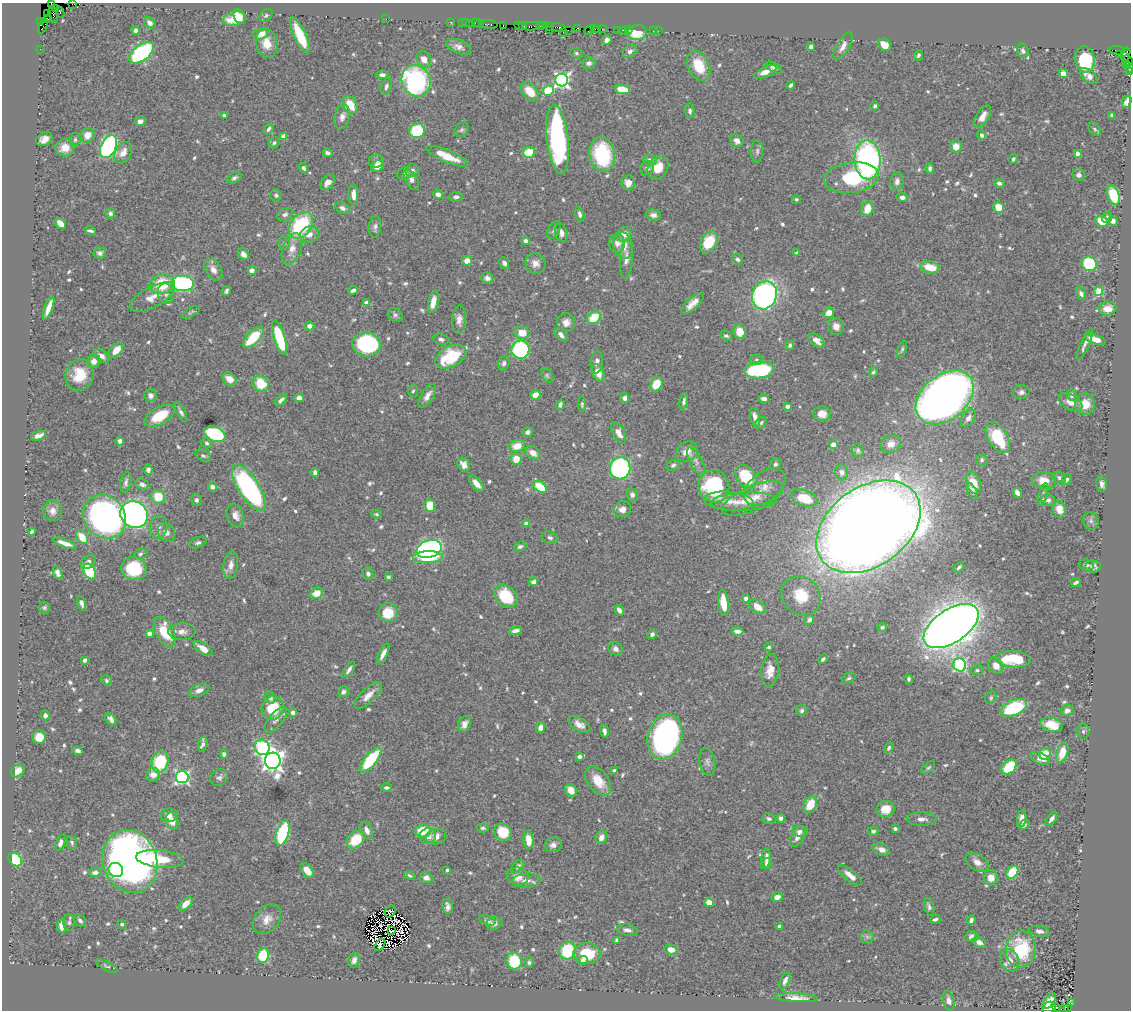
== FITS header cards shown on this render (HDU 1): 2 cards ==
NAXIS1  =                 1129
NAXIS2  =                 1008

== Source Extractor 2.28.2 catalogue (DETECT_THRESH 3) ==
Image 1129 x 1008 px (HDU 1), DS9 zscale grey, 1 PNG px = 1 image px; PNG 1133 x 1012 px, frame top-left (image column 1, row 1008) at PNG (2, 3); each listed source drawn as its Kron ellipse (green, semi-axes under 4 px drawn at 4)
Background 0.716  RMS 0.022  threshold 0.067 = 3 sigma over >= 5 px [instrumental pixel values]
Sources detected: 693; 6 with non-positive FLUX_AUTO (blend fragments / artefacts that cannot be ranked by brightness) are neither listed nor drawn; of the other 687, the 500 brightest by FLUX_AUTO listed and drawn (187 fainter detections omitted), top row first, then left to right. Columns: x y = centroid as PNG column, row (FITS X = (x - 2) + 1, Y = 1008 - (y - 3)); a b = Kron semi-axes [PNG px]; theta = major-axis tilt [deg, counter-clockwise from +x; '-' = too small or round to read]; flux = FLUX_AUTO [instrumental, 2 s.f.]
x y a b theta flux
52 4 4 3 - 34
72 4 3 2 - 22
55 8 2 2 - 9.4
60 12 6 3 -65 65
48 14 4 2 - 18
53 14 8 3 -75 120
266 15 7 5 38 3.2
239 17 8 5 -68 14
48 19 3 2 - 15
234 19 11 7 14 28
386 19 2 2 - 60
41 22 3 2 - 8.4
451 22 3 2 - 19
150 23 6 5 - 7.8
462 23 2 2 - 15
466 23 3 2 - 7.3
469 23 2 2 - 8.1
475 23 2 2 - 23
479 24 5 3 - 28
489 24 8 3 -6 44
503 25 3 2 - 10
522 25 3 3 - 43
43 26 7 3 63 38
518 26 4 2 - 14
531 26 9 3 3 57
540 26 4 2 - 53
545 26 3 3 - 19
549 27 2 2 - 3.5
559 27 7 3 -14 100
577 28 4 3 - 23
594 29 3 2 - 30
598 29 3 3 - 14
603 29 4 2 - 12
135 30 4 3 - 4.2
549 30 2 2 - 19
568 30 2 2 - 20
589 30 6 2 45 19
618 30 3 3 - 20
622 30 3 2 - 18
628 30 3 2 - 8.7
653 31 2 2 - 13
658 31 2 2 - 3.1
563 32 3 2 - 22
637 33 9 7 10 41
261 34 8 5 23 15
300 35 19 6 -65 54
607 40 5 4 - 7
267 43 15 10 -79 21
885 45 7 5 -40 25
843 46 16 6 60 11
459 47 13 7 -22 8.3
811 47 4 3 - 4.6
40 49 2 2 - 3.4
1117 50 8 3 -1 28
630 51 7 6 - 6
1023 51 7 5 -68 4.8
142 53 14 7 38 210
576 53 6 5 - 3.2
1126 54 7 4 71 73
918 55 5 4 - 2.7
1120 55 3 2 - 11
424 59 8 7 - 14
1085 59 13 10 -83 91
1128 61 6 3 -64 71
589 63 6 5 - 5.2
1125 63 3 2 - 18
699 66 16 10 -65 39
774 68 9 4 -28 5.5
1129 68 6 4 -46 49
765 72 12 5 25 13
1129 72 3 2 - 16
1063 73 4 4 - 14
382 75 6 4 -2 5.2
1089 76 10 5 -40 11
562 80 6 6 - 450
416 81 16 14 -63 260
791 85 4 3 - 4.3
386 86 9 5 70 4.3
623 89 8 4 -9 31
530 91 11 7 -49 27
548 91 5 5 - 82
1127 102 6 4 64 9.8
350 105 9 6 -56 34
875 106 4 4 - 3.9
690 111 7 5 -85 4.8
224 115 3 3 - 3
1112 115 4 3 - 2.9
983 116 13 6 59 12
342 117 12 7 78 8.6
140 121 6 5 - 7.5
269 129 6 4 56 4.1
1095 129 7 5 -52 2.9
461 130 8 6 51 3.5
417 131 8 7 - 83
87 135 7 6 - 17
982 135 5 4 - 4.5
284 137 4 4 - 21
44 139 8 6 32 11
558 139 34 11 -84 340
75 140 7 5 85 3.1
737 141 7 6 - 8
274 143 6 5 - 3.4
109 146 12 7 64 340
956 146 6 6 - 15
65 148 9 8 - 21
757 151 11 6 89 4.9
123 153 11 7 59 14
328 153 5 3 - 4.4
529 153 6 5 - 43
1077 153 4 4 - 7.8
602 154 17 13 -80 120
447 156 22 6 -23 36
1013 159 5 3 - 2.7
650 160 6 6 - 6.1
868 160 19 13 -87 420
376 161 7 6 - 6
377 166 7 5 38 15
304 168 5 4 - 4
647 168 7 6 - 5.4
658 168 12 9 59 29
930 168 5 4 - 3.6
412 171 7 6 - 6
404 174 7 6 - 4.3
1079 175 6 6 - 5.7
234 178 7 5 33 4
851 178 27 15 7 100
411 179 12 6 -61 7.5
897 181 9 6 80 7.1
328 182 8 6 46 9
628 183 7 7 - 12
999 183 5 4 - 3.8
438 194 5 4 - 7.9
276 195 6 5 - 3
353 195 10 5 -88 11
1113 195 10 6 -72 65
456 197 7 5 1 4.4
902 197 6 4 -2 5.9
796 199 4 3 - 2.9
999 207 6 5 - 29
342 208 8 5 -33 5.2
867 209 7 6 - 25
110 213 5 5 - 3.6
285 214 8 6 27 5.2
580 214 7 4 -73 4.7
653 215 7 5 -6 7.3
1107 217 6 5 - 3.7
1102 221 6 5 - 38
1113 221 5 5 - 7.3
60 223 6 4 -46 18
301 225 14 10 52 120
375 227 11 6 84 5.4
554 230 9 5 61 4.1
90 231 6 3 -12 3
561 233 9 6 -73 8.5
309 234 9 8 - 9.8
624 234 7 7 - 13
525 241 4 4 - 5.3
709 242 11 8 58 49
284 243 6 5 - 3.4
617 243 9 8 - 8.5
623 246 13 9 -79 20
292 249 16 9 69 17
100 253 6 5 - 4.6
797 253 4 3 - 4.4
243 254 6 5 - 7.4
626 259 20 6 87 11
737 259 6 5 - 3.8
467 261 5 5 - 13
504 263 6 4 -63 4.7
535 263 10 10 - 11
1089 264 7 7 - 130
930 267 9 6 -13 31
213 270 12 7 -58 11
252 270 4 4 - 8.6
487 278 6 5 - 5.9
183 283 11 8 -4 200
162 284 12 9 17 62
353 290 5 3 - 5.3
226 291 5 3 - 3.9
1098 291 4 4 - 59
1081 293 6 4 -60 5.2
166 294 10 8 -79 8
764 295 14 12 66 430
152 297 25 10 28 21
433 302 11 5 78 17
367 303 4 4 - 15
693 303 14 5 43 14
48 308 12 4 70 16
1108 309 8 6 6 18
191 312 10 4 29 2.8
829 313 6 5 - 16
395 315 8 6 -36 4.4
594 318 7 6 - 41
459 319 14 7 88 10
566 322 9 9 - 11
309 326 5 4 - 9.8
836 326 8 7 - 9.7
740 332 7 6 - 29
522 333 7 6 - 24
561 335 8 4 -50 6.4
726 336 6 4 -26 3.3
253 337 13 6 46 60
279 338 18 5 -73 89
441 339 8 5 -17 4.7
1095 339 11 4 -19 15
817 341 9 5 -41 10
366 344 14 12 -7 170
1085 344 17 4 65 6.8
790 345 5 4 - 2.8
902 349 9 4 71 2.8
116 350 8 5 48 21
520 350 9 9 - 190
101 356 9 6 -34 7.9
451 357 17 10 30 82
757 360 6 5 - 2.9
94 361 7 6 - 10
597 362 11 6 82 7.2
504 363 7 6 - 4.5
759 370 15 8 6 140
873 372 5 4 - 2.8
598 373 9 5 -68 19
79 375 16 14 72 40
547 375 8 5 -55 3.1
229 379 8 6 -38 14
261 384 8 7 - 44
656 384 7 6 - 30
413 391 6 5 - 2.9
1021 392 8 7 - 6.1
535 395 5 4 - 18
1072 395 6 5 - 4.9
151 396 6 6 - 6.9
427 396 13 6 58 9.6
945 397 32 22 39 1800
299 398 5 4 - 8.8
624 398 5 4 - 5.4
764 399 5 4 - 6.9
281 400 7 4 45 4.9
684 401 8 4 80 4
1070 402 13 7 -29 12
582 404 7 4 90 2.9
1085 404 10 10 - 22
560 405 5 3 - 4.2
787 406 4 3 - 4.1
181 412 11 4 -61 5.1
822 414 8 7 - 12
160 416 17 8 30 49
755 417 10 4 -75 9.3
968 418 9 6 56 8.7
761 423 7 5 46 2.7
528 432 5 4 - 5.1
618 433 11 6 -61 12
215 434 11 7 -22 170
38 436 8 4 20 8.8
998 438 17 9 -59 70
120 441 4 4 - 6.6
207 443 6 5 - 3.1
890 444 10 8 21 11
833 445 4 4 - 25
517 446 8 6 13 20
858 450 6 6 - 3
687 451 11 9 31 13
533 453 8 6 -38 12
203 456 8 5 -30 3.2
516 459 5 5 - 21
982 460 6 5 - 3
696 461 15 6 -62 7.6
775 464 6 5 - 5
464 465 7 5 -55 11
673 465 7 5 31 3.2
620 468 11 10 - 330
148 470 5 4 - 5
315 472 4 4 - 4.5
841 472 8 6 -80 4.9
746 477 13 9 -53 72
1059 478 6 6 - 3.7
1067 480 6 4 56 3.7
1044 481 12 8 -5 22
126 482 10 5 78 5.1
973 483 11 7 -69 24
142 484 7 5 -18 6.1
476 484 10 5 -49 12
1102 484 8 5 -81 6.3
714 486 16 15 - 130
212 487 5 4 - 5.8
540 487 7 5 -39 47
765 487 24 14 38 23
249 488 27 10 -58 260
972 491 9 4 -63 4.4
1017 493 5 4 - 7.4
632 495 6 5 - 7
1043 495 12 4 74 4.2
158 497 7 7 - 39
753 498 33 12 23 29
804 498 14 8 -18 47
196 500 6 5 - 4.5
1048 500 7 6 - 6.2
729 501 25 9 -5 18
744 502 33 9 3 23
430 505 6 5 - 38
622 509 9 7 22 10
1059 509 8 6 -75 19
53 511 10 9 - 9.5
134 514 14 13 - 550
376 514 6 4 -9 2.8
235 516 11 8 -68 11
104 517 23 20 -47 540
1091 521 9 8 - 4.7
526 524 4 4 - 18
158 527 11 8 76 7.8
868 527 57 39 35 4300
32 532 4 3 - 2.8
166 533 10 8 -52 8.4
82 537 7 5 -55 25
550 538 8 6 -20 4.3
65 543 12 4 -19 12
198 543 9 5 20 3.9
520 547 6 5 - 3.4
429 549 13 8 17 420
140 554 7 5 20 3
428 557 15 6 2 54
88 562 9 5 38 7.4
231 565 13 7 81 10
1086 565 8 5 -11 4.1
1093 566 7 6 - 5
959 567 6 4 40 3.4
134 569 12 11 - 76
90 572 8 5 -60 110
58 573 7 4 -69 6.6
368 574 6 5 - 4.5
388 577 4 3 - 3.9
534 582 4 4 - 7.7
1076 582 5 3 - 4.1
317 593 6 5 - 20
506 596 13 10 -47 60
801 596 21 18 -43 50
746 598 4 4 - 5.2
81 603 7 3 -72 4.9
723 603 13 5 -83 31
758 607 9 6 -37 19
44 608 6 6 - 2.8
619 610 5 4 - 6.3
388 612 9 9 - 38
809 620 5 4 - 7.3
951 626 31 16 34 2800
882 627 5 4 - 2.9
515 631 7 4 14 6.7
737 631 6 4 -6 6.2
165 632 16 8 -62 57
182 632 13 8 3 10
149 634 4 4 - 14
652 634 5 4 - 5
769 647 4 3 - 2.8
203 649 11 5 -35 17
615 649 7 6 - 6.8
383 654 11 4 64 8
823 659 5 3 - 3.4
1013 659 17 8 -3 68
85 660 4 3 - 3.7
960 665 7 6 - 220
996 665 8 6 -54 13
349 670 9 4 57 5.8
770 670 16 9 85 17
977 670 7 5 9 2.9
849 678 7 5 36 3.2
909 679 4 3 - 3.6
107 680 5 5 - 3.8
199 690 10 6 23 7.8
343 692 6 5 - 6
368 696 18 7 44 14
991 697 7 5 60 2.9
270 698 6 5 - 4
273 708 12 10 62 49
1014 708 14 7 24 120
802 711 5 5 - 3.9
1067 711 6 5 - 6.6
293 713 4 4 - 13
45 715 5 4 - 4.2
111 719 7 4 -50 5.7
276 720 15 7 50 8.3
464 724 8 6 64 8.9
579 724 12 6 -32 10
1052 725 11 7 -17 29
540 728 5 4 - 9.4
604 731 7 4 -76 5.7
1083 731 8 6 -88 3.6
39 737 6 6 - 21
665 737 23 17 74 530
203 744 8 4 75 6.2
262 747 8 7 - 280
889 748 5 4 - 3.3
77 751 5 3 - 5.1
1062 753 11 5 74 27
224 754 4 3 - 4.8
1045 754 6 5 - 24
579 757 4 4 - 3.9
1040 758 10 5 -23 9.5
371 760 15 6 51 100
273 761 8 7 - 1100
160 762 11 8 72 94
707 762 14 7 -81 6.4
928 767 8 4 40 2.8
1009 767 8 6 43 71
18 771 7 6 - 11
614 771 4 4 - 3.4
153 775 7 6 - 14
182 777 6 6 - 340
219 777 9 8 - 5.3
598 781 16 10 -53 27
386 787 5 3 - 3.2
571 790 6 5 - 19
810 804 9 6 62 36
886 809 9 8 - 26
169 815 8 7 - 7.2
781 818 4 4 - 6.2
769 819 6 5 - 3.4
922 819 15 6 -1 8.4
1022 819 8 4 84 13
1051 819 8 4 53 6.3
172 821 8 6 -74 19
1024 825 6 4 45 3.3
483 828 6 4 -7 2.9
895 829 4 3 - 3.3
367 830 9 5 -69 8.1
423 831 7 6 - 45
800 831 8 5 -4 5.4
873 831 5 4 - 3
503 832 9 8 - 41
282 833 13 6 74 120
428 836 8 7 - 11
798 836 11 6 61 11
436 837 10 7 14 13
601 837 7 5 63 8.8
356 840 10 7 44 49
528 840 9 5 -83 23
72 842 7 5 -70 3.2
60 843 8 4 68 7.8
553 845 8 7 - 7.2
882 850 9 5 -21 8.2
766 858 10 4 88 8.7
160 859 24 8 -6 56
15 860 7 6 - 130
130 861 32 27 -71 910
977 862 13 7 -33 10
766 864 6 5 - 3.3
518 866 8 4 45 3.9
116 870 7 7 - 79
307 870 8 5 -51 17
447 870 4 3 - 3.1
95 872 6 5 - 5.8
1012 872 7 5 52 56
850 875 15 5 -40 12
410 876 6 4 -32 3.1
518 876 11 9 -9 15
426 878 6 5 - 8.5
991 878 7 7 - 14
526 881 14 7 5 13
777 897 5 4 - 11
709 902 5 4 - 18
186 904 8 4 45 17
448 906 8 5 -85 6.5
929 907 9 4 -72 4
390 912 6 5 - 3.6
267 919 17 12 50 16
935 919 5 3 - 3.8
80 920 7 5 -44 4.5
971 920 5 3 - 4.6
488 921 8 4 -20 4.4
69 922 8 5 89 3.8
494 923 7 6 - 7.1
122 924 4 4 - 3.4
61 926 7 4 -86 13
779 926 4 3 - 4.9
627 930 11 5 -13 6.1
391 931 3 2 - 2.8
1040 931 10 5 -10 5.7
972 936 6 5 - 7
867 937 7 6 - 3.6
617 940 4 4 - 6
979 942 7 5 -28 7.8
380 945 7 4 52 3.1
1021 949 18 15 85 91
671 950 6 5 - 14
568 951 9 8 - 82
587 954 13 10 -1 58
263 955 7 6 - 65
354 960 7 5 75 6.7
583 960 5 4 - 4.9
1010 960 11 9 -64 13
514 961 8 7 - 63
529 962 5 4 - 3
107 966 12 4 -26 3.5
785 981 9 4 66 6.3
796 998 22 4 -2 11
949 1001 10 5 -77 6.7
1049 1001 9 4 52 21
1071 1003 3 2 - 60
1056 1007 3 2 - 3.4
1049 1008 7 6 - 30
1068 1008 3 2 - 61
1064 1009 5 2 - 200
At the frame edge (FLAGS 8, measured only in part): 7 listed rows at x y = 52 4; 72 4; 1128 61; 1129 68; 1129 72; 1049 1008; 1064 1009
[187 fainter detections neither listed nor drawn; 6 non-positive-flux detections neither listed nor drawn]